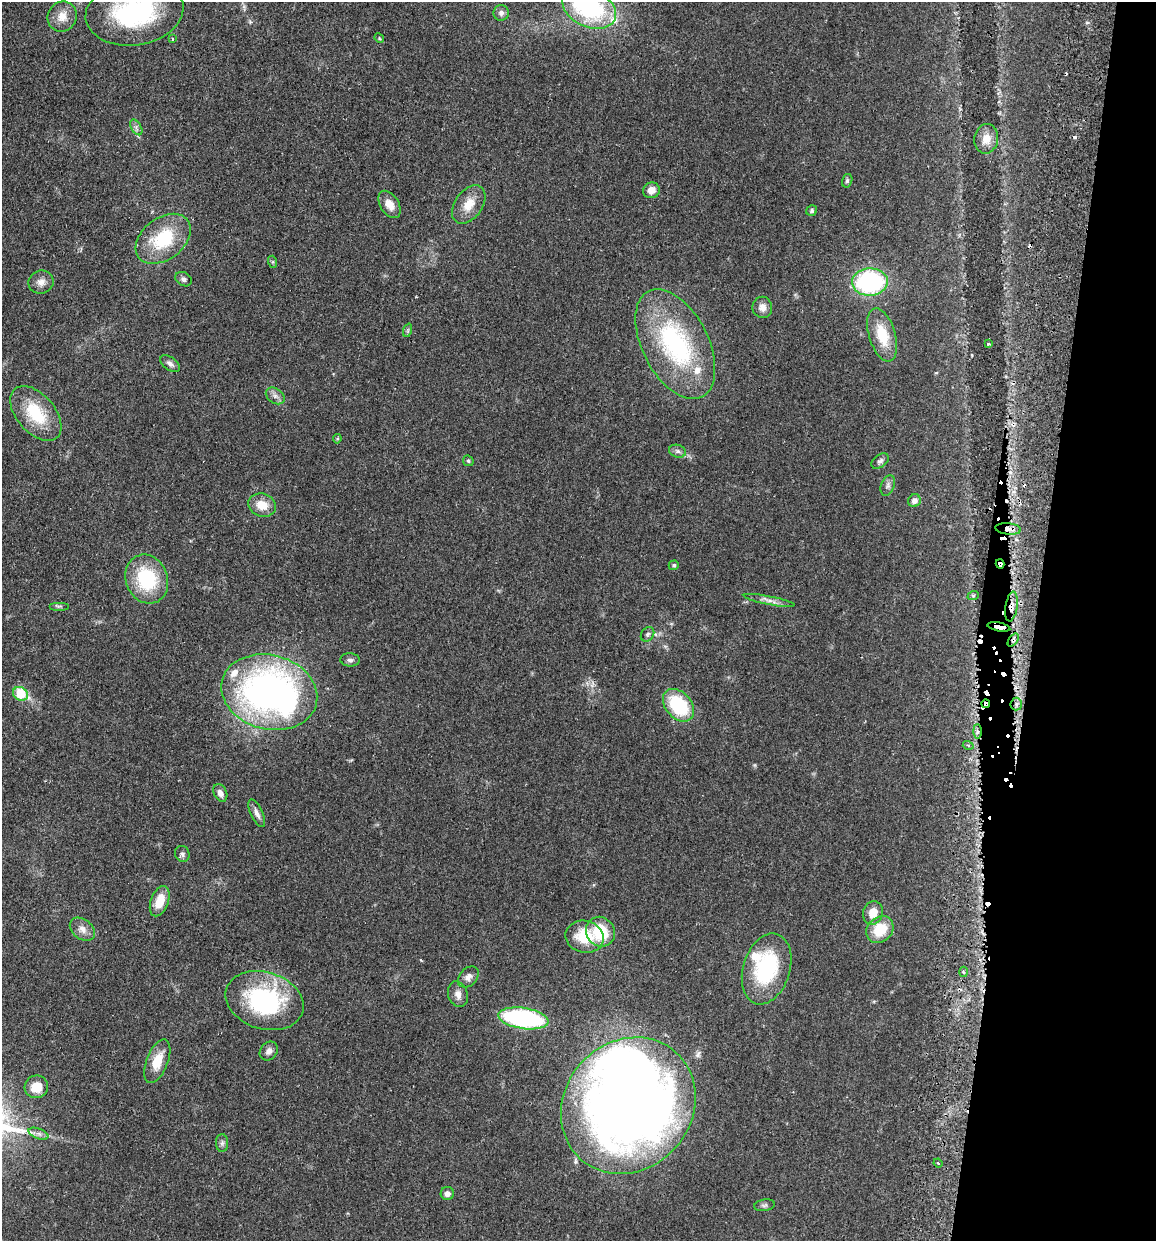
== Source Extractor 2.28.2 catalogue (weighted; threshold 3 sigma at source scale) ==
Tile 8 of 4 x 4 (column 4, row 2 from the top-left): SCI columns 3635-4788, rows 2491-3729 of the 5081 x 4981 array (HDU 1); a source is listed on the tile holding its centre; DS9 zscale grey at full resolution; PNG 1158 x 1243 px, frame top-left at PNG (2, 2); each listed source drawn as its Kron ellipse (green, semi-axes under 4 px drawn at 4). Shown black and unused: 11% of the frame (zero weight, under 2 of 3 exposures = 3% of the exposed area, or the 3 px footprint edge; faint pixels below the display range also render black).
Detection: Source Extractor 2.28.2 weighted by HDU 2 'WHT'; one run over the whole footprint, this tile lists its part. Background 0.0478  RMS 0.0068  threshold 0.0307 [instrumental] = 3 sigma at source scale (4.5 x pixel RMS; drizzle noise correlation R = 1.50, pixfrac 1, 0.05/0.05 arcsec/px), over >= 5 px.
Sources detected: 95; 2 inside a brighter object's white glare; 13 cosmic-ray / hot-pixel residue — neither listed nor drawn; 4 inside a brighter listed object's ellipse — not listed separately; the other 76 listed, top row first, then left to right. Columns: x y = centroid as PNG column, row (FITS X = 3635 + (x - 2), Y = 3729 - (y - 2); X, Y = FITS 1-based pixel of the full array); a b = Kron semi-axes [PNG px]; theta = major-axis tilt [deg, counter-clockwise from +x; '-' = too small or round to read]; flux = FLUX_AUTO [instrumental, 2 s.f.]
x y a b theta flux
589 8 28 19 -26 90
135 12 49 33 9 92
501 13 8 7 - 2.7
62 16 15 14 - 8.8
379 38 5 4 - 0.75
172 39 4 4 - 0.96
136 127 8 5 -59 2
986 139 15 12 80 7.8
847 181 7 5 75 1.2
651 190 8 8 - 5.6
390 204 15 9 -59 6.7
469 205 21 13 55 11
812 211 6 5 - 1.3
163 239 31 21 37 38
273 262 6 4 -72 0.85
184 279 9 6 -30 1.9
41 282 12 11 - 5.1
870 282 18 13 3 93
762 307 10 10 - 4.3
408 330 7 4 72 1.1
882 335 27 13 -73 21
675 344 59 33 -63 100
988 344 3 3 - 1.1
170 364 11 6 -36 2.8
275 396 10 7 -34 3
36 413 32 19 -49 31
337 439 5 4 - 0.79
677 451 8 6 -16 1.9
468 461 6 5 - 0.9
880 461 10 6 36 2
888 485 11 6 69 2.3
914 501 6 6 - 3.5
262 505 14 11 -18 10
1008 529 13 5 -6 5.8
1000 564 4 3 - 8
674 565 5 4 - 1.1
147 579 25 21 -68 43
973 596 6 3 19 0.66
769 600 26 4 -11 4
59 606 10 4 0 1.3
1011 607 15 6 81 4.9
999 627 11 2 -11 28
648 634 8 6 53 1.7
1013 640 7 4 54 1.3
350 660 10 6 -5 2.1
269 692 49 37 -15 280
20 694 8 6 -30 21
986 704 4 4 - 6
1016 704 6 6 - 2.1
678 705 18 13 -49 42
977 731 7 4 -90 1.8
968 745 5 3 - 0.78
220 793 9 6 -65 3.6
257 813 15 6 -64 3.3
182 854 8 7 - 2
160 901 16 9 70 13
873 913 12 9 72 9.2
82 929 14 9 -38 4.9
880 929 15 12 45 19
601 932 15 14 - 26
585 937 19 16 -14 24
767 969 36 23 73 58
963 972 5 3 - 0.88
468 977 12 8 45 3.8
458 994 13 9 -71 4.2
264 1001 40 28 -17 84
523 1018 25 10 -8 100
269 1051 10 8 49 3.2
157 1061 23 10 69 13
36 1087 12 11 - 11
628 1106 71 63 49 800
38 1134 10 5 -21 2.6
222 1143 9 6 89 2
938 1163 4 3 - 0.69
447 1194 7 6 - 3.2
764 1205 10 5 9 1.7
Overlapping masked pixels (flux is a lower limit): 9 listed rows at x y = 1008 529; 1000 564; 1011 607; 999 627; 1013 640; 986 704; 1016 704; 977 731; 628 1106
Isophote crosses this tile's border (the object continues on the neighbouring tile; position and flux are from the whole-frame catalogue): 2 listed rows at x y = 589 8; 135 12